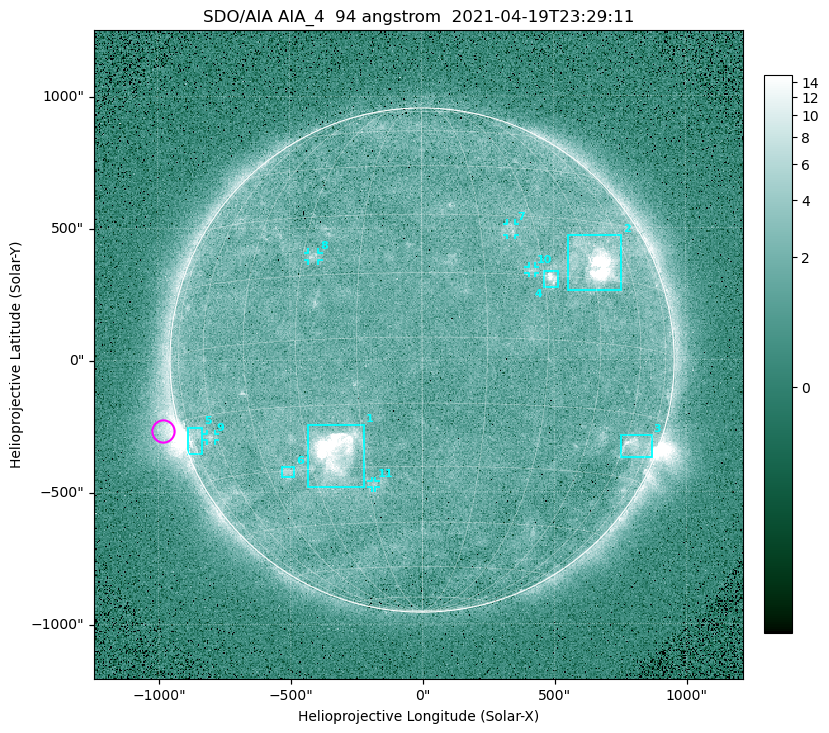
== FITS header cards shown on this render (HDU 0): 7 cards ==
TELESCOP= 'SDO/AIA '
INSTRUME= 'AIA_4   '
WAVELNTH=                   94
WAVEUNIT= 'angstrom'
DATE-OBS= '2021-04-19T23:29:11.12'
CTYPE1  = 'HPLN-TAN'
CTYPE2  = 'HPLT-TAN'

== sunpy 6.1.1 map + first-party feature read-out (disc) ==
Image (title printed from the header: SDO/AIA AIA_4  94 angstrom  2021-04-19T23:29:11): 512 x 512 px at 4.8 arcsec/px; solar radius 955 arcsec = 199 px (full disc in frame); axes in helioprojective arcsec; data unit not stated in the header (colour bar unlabelled)
Orientation: roll -0.138 deg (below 1 deg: not rotated)
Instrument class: DISC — disc imager (sunpy class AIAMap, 94 A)
Bright regions (active regions / flare kernels): reference = the median radial profile (limb darkening/brightening removed); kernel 5 px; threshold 5 sigma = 2.48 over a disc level ~1.75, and >= 1.15x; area >= 9 px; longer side >= 5 px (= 24 arcsec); searched inside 0.97 R_sun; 11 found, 11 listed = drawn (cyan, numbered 1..; 5 of them under ~33 arcsec drawn as corner ticks so the feature stays visible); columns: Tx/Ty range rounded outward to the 10 arcsec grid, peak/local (2 s.f.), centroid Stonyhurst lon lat
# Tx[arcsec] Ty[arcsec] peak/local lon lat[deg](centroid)
1 -430..-220 -480..-240 75 -22 -26
2 550..760 260..470 27 +47 +19
3 750..870 -370..-280 4.5 +66 -22
4 460..520 270..340 6.9 +32 +14
5 -890..-830 -360..-250 6.1 -73 -19
6 -540..-480 -440..-400 3 -38 -30
7 320..360 470..520 2.9 +23 +26
8 -430..-390 380..410 3.2 -27 +20
9 -820..-780 -300..-280 3.1 -63 -20
10 400..430 330..360 2.8 +27 +16
11 -190..-170 -480..-450 2.7 -13 -34
Off-limb structures (1.02-1.3 R_sun): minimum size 50 px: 6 found; the strongest spans PA ~85..115 deg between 1.02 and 1.21 R_sun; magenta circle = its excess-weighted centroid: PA ~105 deg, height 1.06 R_sun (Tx ~-980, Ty ~-270 arcsec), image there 5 x the reference